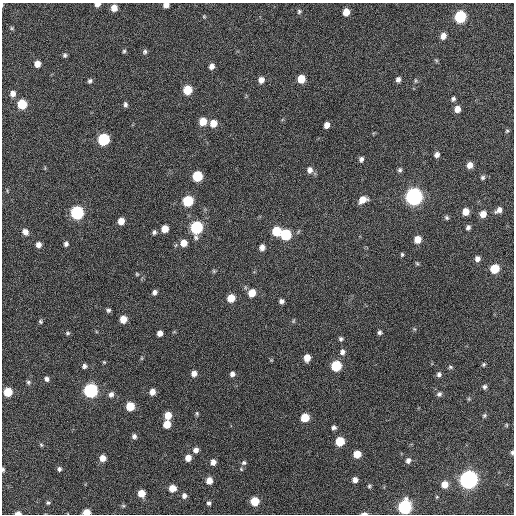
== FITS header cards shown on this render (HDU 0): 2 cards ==
NAXIS1  =                  512 / Axis length
NAXIS2  =                  512 / Axis length

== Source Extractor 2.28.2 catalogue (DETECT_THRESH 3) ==
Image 512 x 512 px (HDU 0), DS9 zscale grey, 1 PNG px = 1 image px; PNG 516 x 516 px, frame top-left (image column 1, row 512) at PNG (2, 3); no overlay
Background 377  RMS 9.3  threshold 28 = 3 sigma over >= 5 px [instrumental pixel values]
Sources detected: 139; all 139 listed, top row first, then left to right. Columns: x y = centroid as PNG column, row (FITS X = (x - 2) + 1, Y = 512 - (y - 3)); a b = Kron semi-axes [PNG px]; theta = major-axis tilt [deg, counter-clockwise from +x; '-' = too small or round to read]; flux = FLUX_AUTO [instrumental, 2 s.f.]
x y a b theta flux
97 4 5 4 - 3000
2 5 5 3 - 570
166 5 5 5 - 3900
114 8 6 6 - 5800
299 11 6 5 - 1100
346 12 6 5 - 6800
204 16 5 4 - 670
460 17 7 6 - 57000
12 28 6 4 -22 900
443 36 7 6 - 4400
124 51 5 5 - 970
145 52 6 5 - 1300
65 55 6 5 - 1300
436 60 6 4 -19 810
37 64 6 6 - 5200
212 66 6 5 - 3100
301 79 6 6 - 11000
398 79 5 5 - 2100
261 80 6 5 - 3700
90 81 6 5 - 1400
415 81 6 3 -90 800
187 90 7 6 - 17000
13 93 8 7 - 3700
453 99 5 5 - 1400
22 104 6 6 - 22000
125 104 6 4 -84 1500
457 109 7 6 - 4900
203 122 7 6 - 10000
213 123 7 6 - 7400
327 125 6 5 - 3800
507 131 6 4 43 920
103 139 7 6 - 52000
437 155 6 6 - 2500
361 159 6 5 - 1700
470 165 7 6 - 4500
310 170 8 7 - 3100
400 170 6 5 - 1400
197 176 7 6 - 28000
482 177 6 5 - 1400
414 197 8 7 - 290000
363 200 8 6 29 6200
188 201 7 6 - 31000
499 210 9 6 34 3100
466 212 7 6 - 6900
77 213 7 7 - 92000
483 214 7 6 - 5500
447 217 6 5 - 1200
121 221 6 5 - 6400
196 227 8 7 - 69000
468 227 6 5 - 1800
165 229 6 5 - 8100
276 231 7 6 - 19000
299 231 6 3 70 790
25 232 8 6 -50 3400
154 232 5 5 - 1400
286 235 7 6 - 35000
417 239 7 6 - 6800
184 243 7 7 - 6400
66 244 6 5 - 1700
38 245 6 5 - 3500
262 247 6 5 - 3500
402 254 5 4 - 970
477 259 7 6 - 2800
417 263 6 5 - 870
495 269 6 6 - 19000
214 271 5 5 - 860
137 274 5 4 - 680
154 292 5 5 - 2100
252 293 7 6 - 9000
231 298 6 6 - 10000
281 301 5 4 - 1900
108 310 5 5 - 1300
123 319 6 5 - 8400
40 321 5 5 - 990
293 321 6 5 - 830
414 329 5 4 - 700
380 332 6 5 - 1400
68 333 6 5 - 1000
160 333 5 5 - 3300
341 339 5 5 - 1400
342 352 7 7 - 2500
142 358 6 4 90 640
307 358 6 5 - 6200
271 360 5 4 - 600
104 362 5 4 - 670
484 364 5 5 - 890
84 366 6 5 - 1700
336 366 7 6 - 34000
450 367 6 5 - 1100
194 373 6 6 - 3700
232 374 6 5 - 2200
439 374 7 6 - 1800
47 379 6 5 - 2000
28 382 6 5 - 1200
484 387 6 5 - 1600
90 390 7 7 - 120000
8 392 6 6 - 16000
152 392 6 5 - 4500
111 394 7 6 - 2400
439 394 7 6 - 1800
469 399 6 4 -72 740
130 406 6 6 - 15000
197 413 6 4 -87 920
168 415 6 6 - 9200
484 416 6 5 - 990
305 418 6 6 - 14000
167 424 6 6 - 9200
506 425 5 3 - 590
334 427 5 5 - 1800
134 436 5 5 - 1800
340 441 6 6 - 20000
41 445 5 4 - 810
196 450 6 6 - 2900
512 452 5 4 - 990
357 454 6 6 - 9200
103 458 6 5 - 5000
188 458 6 5 - 5300
408 461 6 6 - 2300
213 462 6 6 - 3500
244 463 7 6 - 1500
3 469 4 3 - 1000
59 469 5 4 - 1300
241 469 5 3 - 620
468 479 7 7 - 360000
355 480 6 6 - 3200
209 481 6 6 - 5400
444 484 6 6 - 6300
369 486 5 4 - 1000
172 488 5 5 - 8200
141 493 6 5 - 8600
184 496 6 6 - 2400
255 501 6 6 - 15000
48 503 4 3 - 900
209 503 6 5 - 1400
123 506 6 4 -1 750
405 507 7 7 - 120000
86 512 6 4 -1 9900
18 513 5 3 - 2800
364 513 7 3 1 1800
At the frame edge (FLAGS 8, measured only in part): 8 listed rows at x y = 97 4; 2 5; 166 5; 512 452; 3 469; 86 512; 18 513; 364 513